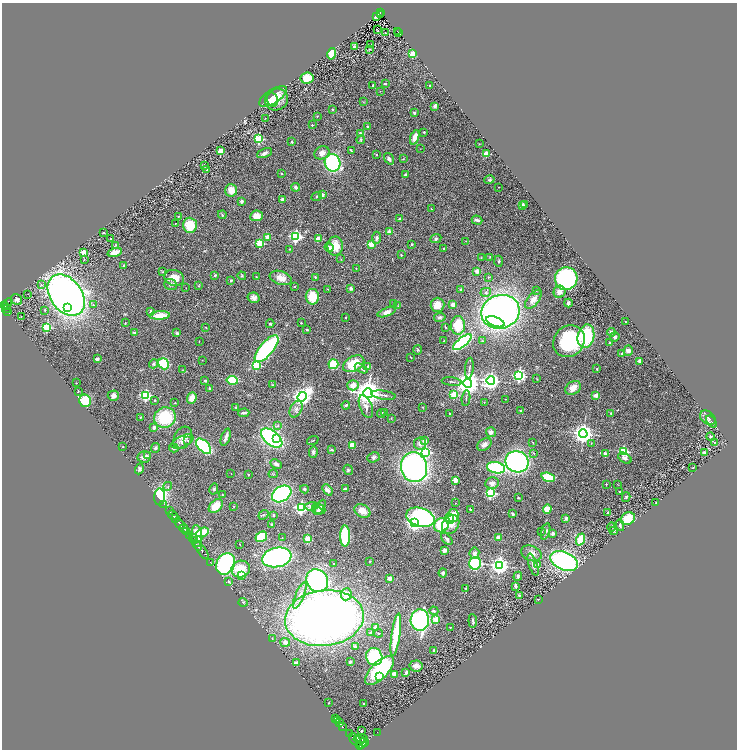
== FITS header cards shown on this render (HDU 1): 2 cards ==
NAXIS1  =                 1469
NAXIS2  =                 1495

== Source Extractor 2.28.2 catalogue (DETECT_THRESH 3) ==
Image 1469 x 1495 px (HDU 1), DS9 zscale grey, zoomed out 1/2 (1 PNG px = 2 x 2 image px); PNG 739 x 752 px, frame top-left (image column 1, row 1494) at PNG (2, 3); each listed source drawn as its Kron ellipse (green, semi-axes under 4 px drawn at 4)
Background 0.846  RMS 0.061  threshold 0.182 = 3 sigma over >= 5 px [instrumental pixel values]
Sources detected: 419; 18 cannot appear on this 1/2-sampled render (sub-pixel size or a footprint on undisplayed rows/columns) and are neither listed nor drawn; the other 401 listed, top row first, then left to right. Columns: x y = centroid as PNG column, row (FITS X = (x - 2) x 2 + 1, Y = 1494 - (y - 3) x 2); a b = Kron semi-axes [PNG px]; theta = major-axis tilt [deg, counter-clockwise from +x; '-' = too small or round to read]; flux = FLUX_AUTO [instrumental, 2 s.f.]
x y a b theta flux
381 12 3 2 - 140
380 14 2 1 - 17
376 16 2 2 - 340
378 30 2 1 - 73
397 31 2 1 - 33
385 33 3 2 - 5.3
399 33 2 1 - 23
371 45 3 2 - 4
355 47 2 2 - 120
370 49 3 1 - 4
332 54 6 4 77 200
413 54 3 2 - 430
307 78 6 5 - 190
385 84 2 2 - 50
373 85 2 2 - 48
429 86 2 2 - 27
380 91 2 2 - 4.1
273 96 16 6 32 170
272 100 7 5 -74 74
276 100 12 10 28 140
364 102 3 2 - 6.4
435 106 2 2 - 94
332 109 2 2 - 29
414 113 2 2 - 63
317 116 2 2 - 5.2
265 118 3 2 - 6.8
312 125 2 2 - 19
368 127 4 3 - 23
424 132 2 2 - 24
361 134 2 2 - 180
415 137 7 4 69 92
259 139 3 3 - 1200
361 140 4 3 - 13
292 142 2 2 - 39
479 144 2 2 - 3.8
420 149 2 2 - 2.9
220 151 2 2 - 260
351 151 4 2 - 13
264 153 8 4 23 39
322 153 8 6 23 65
486 154 2 2 - 350
377 155 2 2 - 13
389 159 6 4 -54 35
403 159 3 2 - 7.4
333 163 9 7 -69 1200
204 166 4 3 - 9.9
207 170 2 2 - 14
282 174 2 2 - 29
405 175 3 3 - 21
489 180 5 4 - 20
295 187 4 4 - 27
499 187 2 1 - 4.8
231 190 6 6 - 120
322 195 2 2 - 120
317 197 5 3 - 16
283 199 4 3 - 39
241 201 4 4 - 30
525 204 3 2 - 7.2
522 205 4 3 - 54
431 209 3 2 - 5.2
222 215 4 2 - 10
178 216 3 2 - 6.9
257 216 6 5 - 110
399 219 2 2 - 66
477 220 5 3 - 44
175 223 2 1 - 8.4
190 225 7 7 - 300
389 232 3 2 - 160
104 233 2 2 - 7.5
296 236 3 3 - 2200
267 237 2 2 - 160
318 238 3 2 - 210
377 238 6 4 86 31
436 238 6 4 24 20
111 239 2 2 - 22
466 241 3 2 - 5.7
260 243 3 3 - 640
371 244 2 2 - 300
412 244 2 2 - 14
116 245 4 2 - 8.9
335 246 9 7 88 190
329 247 4 3 - 32
444 248 2 2 - 24
289 249 3 2 - 7.3
84 252 3 2 - 320
115 252 7 4 16 110
401 255 2 2 - 27
490 257 3 2 - 6.5
481 258 3 2 - 6.5
341 259 2 2 - 6.4
84 260 2 2 - 6.8
499 261 5 2 - 11
123 265 2 2 - 43
356 268 2 2 - 8.2
477 271 2 2 - 130
162 272 3 3 - 7.6
215 275 2 2 - 68
242 276 4 4 - 14
256 277 2 2 - 8.4
315 277 2 2 - 33
489 277 4 3 - 8.9
174 278 10 8 -16 160
281 278 11 6 -18 120
566 279 11 11 - 1700
231 280 2 2 - 21
171 284 6 5 - 33
41 285 4 3 - 17
199 286 4 3 - 8
295 287 2 2 - 8.9
186 288 2 1 - 4.2
351 288 2 2 - 120
328 289 3 2 - 5
460 289 2 2 - 69
536 290 2 2 - 12
486 292 5 4 - 29
559 292 6 5 - 76
28 294 2 1 - 3.8
66 295 23 15 -54 7300
312 297 8 6 89 220
253 298 6 5 - 48
533 299 11 5 51 73
17 300 6 5 - 38
394 303 2 2 - 15
568 303 4 3 - 32
7 304 6 3 60 680
4 305 2 2 - 280
93 305 3 3 - 11
437 305 7 7 - 140
453 305 4 3 - 65
398 306 3 2 - 6.7
68 308 3 3 - 1300
6 309 5 3 - 210
45 310 3 2 - 12
8 311 3 2 - 230
151 311 2 2 - 99
387 312 9 4 20 76
501 312 19 16 17 5100
160 315 10 4 3 210
21 316 2 2 - 5.7
346 317 2 2 - 17
440 317 6 4 10 29
495 322 9 4 -21 200
625 322 2 1 - 7.1
125 323 4 2 - 5.9
301 323 2 2 - 13
270 324 4 3 - 15
458 325 9 7 90 310
47 327 3 3 - 800
206 327 2 2 - 7.2
445 327 4 2 - 6.6
307 330 3 2 - 15
134 332 3 2 - 14
611 332 4 4 - 36
177 333 4 3 - 17
586 336 12 8 79 760
615 337 5 4 - 23
199 341 3 2 - 3.9
444 341 2 2 - 14
483 341 3 2 - 6.2
569 341 17 15 46 870
462 342 11 4 39 1700
610 342 2 2 - 30
267 349 16 6 49 1600
418 350 4 4 - 18
628 350 5 5 - 45
622 353 2 2 - 34
411 357 2 1 - 4.3
97 359 2 2 - 96
202 360 2 1 - 3
639 361 2 2 - 140
153 364 5 4 - 22
164 364 6 5 - 410
333 364 5 5 - 440
354 364 11 7 30 340
256 365 3 3 - 730
368 366 4 3 - 19
361 368 7 3 -28 20
469 368 10 2 84 18
597 369 2 2 - 7.8
183 370 3 2 - 5.3
519 376 4 4 - 2200
537 379 4 3 - 9.7
232 380 6 3 -7 440
491 380 4 4 - 5300
205 381 2 2 - 36
452 382 10 2 -7 20
76 383 2 1 - 6.5
468 383 4 4 - 14000
273 385 4 3 - 8.1
353 385 6 5 - 99
573 388 8 6 34 96
210 389 4 3 - 13
78 391 2 1 - 4.9
368 393 5 4 - 18000
454 394 3 3 - 500
146 395 3 3 - 1700
383 395 12 3 -7 34
596 395 2 2 - 180
113 396 5 5 - 52
302 397 5 4 - 6400
192 398 5 4 - 100
466 398 8 3 83 17
505 399 3 2 - 4.4
155 400 2 2 - 27
85 401 6 6 - 660
484 402 3 2 - 3.9
175 403 3 2 - 7.8
346 405 4 2 - 15
236 407 2 2 - 8.5
366 407 12 6 -69 66
422 407 3 2 - 6.8
296 409 9 5 63 45
521 410 3 2 - 11
385 412 2 2 - 4.4
244 413 5 2 - 22
381 413 4 3 - 8.9
449 413 2 2 - 16
610 413 3 2 - 7.3
140 417 4 2 - 7.5
165 417 11 10 - 600
391 418 3 2 - 6.1
708 418 9 6 -39 41
711 422 7 3 -54 22
278 426 3 3 - 15
154 427 4 3 - 28
491 432 5 5 - 38
583 433 4 4 - 8700
226 437 9 3 71 51
710 437 4 3 - 16
183 438 12 8 61 89
272 438 12 7 -39 2000
276 439 3 3 - 330
313 440 6 2 21 12
188 441 3 3 - 13
425 441 2 2 - 150
182 442 12 5 26 67
714 442 2 2 - 13
533 443 3 3 - 9.2
591 443 2 2 - 4.7
420 444 6 6 - 49
484 444 8 5 36 55
352 445 3 3 - 170
204 446 9 5 -46 1100
123 447 2 2 - 17
155 448 5 4 - 27
174 448 4 4 - 22
331 450 4 3 - 13
623 451 3 3 - 1100
313 452 6 4 86 27
425 452 4 4 - 2000
534 453 3 3 - 8.9
704 453 4 3 - 16
605 454 2 2 - 120
147 456 3 2 - 23
144 457 7 5 12 51
373 457 6 5 - 32
625 458 7 4 -31 44
517 462 12 10 -21 2800
276 464 6 4 -28 45
414 467 15 13 -76 3800
693 467 2 2 - 11
496 468 9 5 -11 1100
139 469 5 4 - 28
348 470 5 4 - 17
231 473 2 1 - 2.6
273 474 5 3 - 12
248 475 2 2 - 16
548 477 7 4 -16 420
455 480 2 2 - 200
492 483 7 6 - 59
606 484 2 2 - 16
618 485 2 1 - 3.1
168 486 5 3 - 13
214 489 6 4 75 17
304 489 4 3 - 23
345 489 2 2 - 70
327 490 6 4 -51 53
619 491 2 2 - 13
490 493 3 3 - 1400
282 494 10 7 31 2000
222 495 2 2 - 14
160 497 8 5 88 1500
626 497 5 3 - 14
518 498 3 2 - 9.5
455 503 2 2 - 7
656 503 2 2 - 23
164 504 2 2 - 66
216 506 8 5 44 200
233 506 2 2 - 10
312 506 7 4 6 30
301 507 4 3 - 2300
320 507 8 3 61 25
319 509 7 5 -21 25
470 509 2 2 - 27
547 509 5 4 - 130
169 511 3 1 - 260
317 511 5 3 - 14
362 511 8 6 -29 140
608 512 2 2 - 65
513 514 4 3 - 21
173 515 5 2 - 440
263 515 5 3 - 11
273 515 2 2 - 47
453 516 7 5 81 250
420 517 14 9 -17 1900
450 518 5 4 - 170
566 518 4 3 - 27
176 519 2 2 - 260
628 519 7 6 - 250
414 523 4 3 - 3800
180 524 5 2 - 1600
272 524 4 3 - 11
451 524 10 8 56 130
441 525 7 7 - 520
620 525 5 4 - 30
612 527 4 2 - 7.3
184 529 4 2 - 240
546 531 8 3 72 21
614 531 4 3 - 12
186 532 4 2 - 310
203 532 7 4 25 330
541 532 2 2 - 10
553 533 3 3 - 35
190 536 4 2 - 370
197 536 11 5 -87 240
345 536 10 5 90 640
261 537 6 5 - 250
192 538 3 2 - 330
282 538 2 1 - 5.7
498 538 4 3 - 37
308 539 3 3 - 330
447 539 7 4 -47 29
580 539 6 3 67 470
195 541 2 1 - 200
240 544 2 2 - 13
197 545 6 2 -52 1300
201 550 11 2 -53 1100
444 550 2 2 - 160
474 553 5 5 - 40
531 553 10 7 -21 82
277 557 15 9 11 2800
370 561 2 2 - 5.6
564 561 14 9 -23 2500
210 562 2 1 - 34
333 563 2 2 - 9.1
475 563 6 6 - 910
225 564 11 9 63 1600
538 564 3 3 - 7.6
499 565 4 4 - 6300
533 565 11 4 -71 52
241 569 9 8 - 250
443 573 4 3 - 26
241 576 3 3 - 300
518 576 4 3 - 21
389 578 3 3 - 73
317 581 12 10 -52 2300
229 582 2 2 - 29
515 586 4 2 - 22
466 588 3 2 - 6.5
346 594 6 5 - 140
300 595 14 4 67 73
519 595 3 3 - 11
538 599 2 2 - 13
243 602 4 3 - 13
434 611 4 3 - 14
324 618 39 28 7 10000
436 619 3 3 - 140
420 620 11 9 88 2300
473 621 7 2 -84 19
376 627 2 2 - 120
450 627 2 2 - 13
370 633 2 2 - 57
379 633 4 3 - 12
396 635 21 3 82 550
272 639 2 2 - 11
285 642 5 4 - 59
355 646 2 2 - 110
434 650 3 3 - 11
374 657 9 8 - 840
350 662 3 2 - 21
296 663 2 2 - 100
416 666 6 5 - 50
379 670 19 8 45 830
406 673 3 2 - 27
394 674 2 2 - 210
380 676 3 3 - 35
329 703 2 2 - 4.5
363 703 2 2 - 5
335 718 4 2 - 570
338 721 3 2 - 650
339 723 2 2 - 430
342 726 4 2 - 640
362 731 2 2 - 58
377 732 2 1 - 16
349 734 2 1 - 110
361 738 6 2 -10 720
355 740 8 4 -51 4000
359 740 6 3 -17 2000
364 742 5 2 - 1200
362 744 6 4 48 2300
359 745 3 2 - 880
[18 sub-pixel or undisplayed-footprint detections neither listed nor drawn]